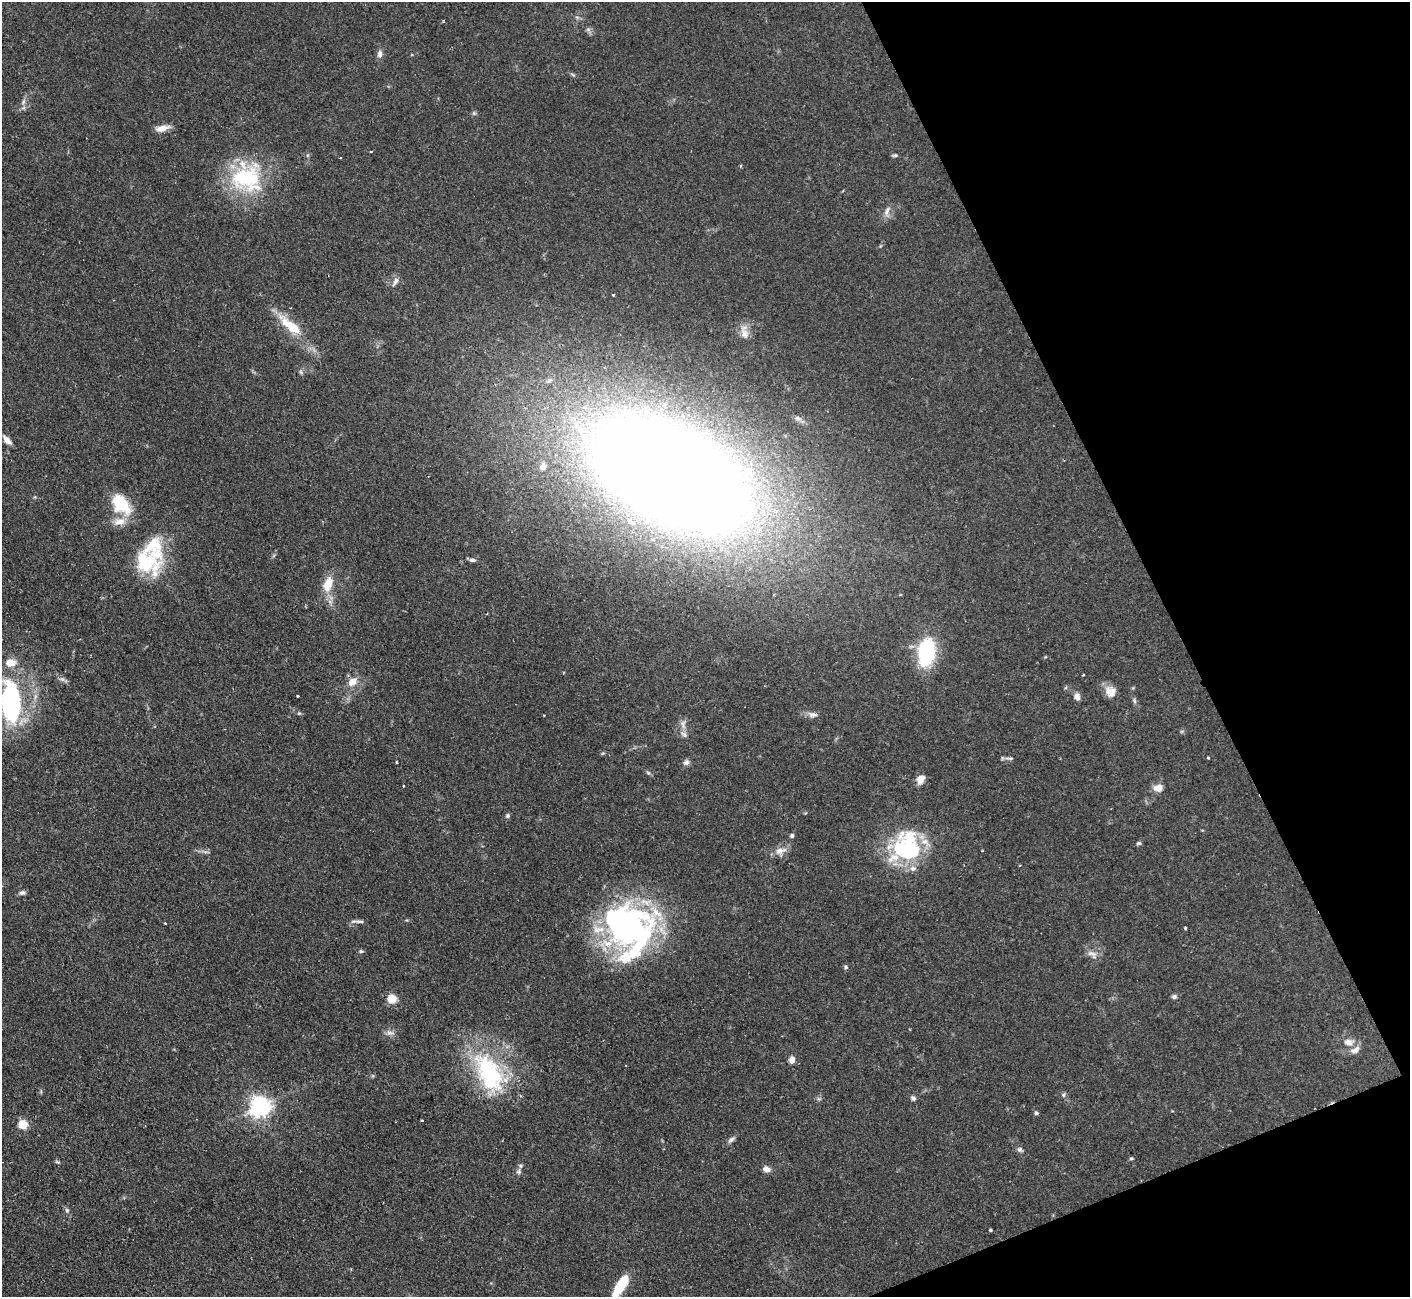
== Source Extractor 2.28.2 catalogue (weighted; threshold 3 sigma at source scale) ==
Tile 12 of 4 x 4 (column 4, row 3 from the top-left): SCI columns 4227-5634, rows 1583-2877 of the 5636 x 5623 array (HDU 1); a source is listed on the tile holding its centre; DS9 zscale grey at full resolution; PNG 1412 x 1299 px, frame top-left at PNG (2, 2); no overlay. Shown black and unused: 20% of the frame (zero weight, under 2 of 3 exposures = <1% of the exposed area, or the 3 px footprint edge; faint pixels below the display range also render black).
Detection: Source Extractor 2.28.2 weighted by HDU 2 'WHT'; one run over the whole footprint, this tile lists its part. Background 0.0825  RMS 0.0058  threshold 0.026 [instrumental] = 3 sigma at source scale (4.5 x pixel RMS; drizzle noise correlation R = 1.50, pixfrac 1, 0.05/0.05 arcsec/px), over >= 5 px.
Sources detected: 89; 3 inside a brighter object's white glare — not listed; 8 inside a brighter listed object's ellipse — not listed separately; the other 78 listed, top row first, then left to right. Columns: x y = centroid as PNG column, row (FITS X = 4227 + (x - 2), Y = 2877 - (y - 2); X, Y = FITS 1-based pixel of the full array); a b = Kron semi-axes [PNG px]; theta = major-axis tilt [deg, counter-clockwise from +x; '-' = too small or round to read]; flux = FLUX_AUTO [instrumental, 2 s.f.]
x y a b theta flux
588 29 7 4 -1 1.2
380 54 11 7 84 2.3
573 75 6 4 -20 0.81
23 102 9 5 64 1.9
474 113 6 5 - 0.97
162 128 18 7 13 5.1
370 152 3 3 - 0.79
895 155 7 4 1 1.1
247 178 43 37 6 53
887 211 15 7 67 3.5
395 281 13 5 55 2.3
613 295 3 3 - 0.55
291 326 38 12 -39 18
745 333 16 11 -71 4.8
301 372 7 4 -71 0.9
7 440 14 5 -48 3.4
543 466 6 5 - 5.2
670 474 152 77 -28 1800
121 504 20 13 -49 30
120 522 17 10 12 6.7
473 560 9 5 -4 1.6
147 561 39 34 7 40
328 584 20 11 72 10
926 653 28 17 82 48
62 679 9 5 -24 1.8
353 682 13 9 36 6
1110 692 15 13 -60 5.6
297 696 3 3 - 1.6
1077 696 8 7 - 3
1134 700 7 5 -74 1.3
10 701 51 22 -86 87
299 713 5 5 - 0.8
812 714 14 7 -6 2.8
683 724 16 7 -78 3.8
1009 758 13 4 -3 1.5
1208 758 3 3 - 0.75
396 762 3 2 - 0.45
686 762 9 7 41 1.9
648 773 5 5 - 0.91
921 779 11 9 55 4
403 786 3 2 - 0.65
1158 788 11 9 10 4.6
508 816 6 6 - 1.1
792 836 5 5 - 1
910 837 39 33 -24 36
1139 843 6 5 - 0.95
780 851 18 9 15 4.8
982 851 3 2 - 0.56
1019 865 2 2 - 0.53
22 893 9 5 10 1.6
359 921 14 4 -2 1.6
165 923 3 3 - 0.9
625 926 60 54 -82 160
1185 928 3 3 - 0.79
361 951 6 5 - 0.95
1092 954 16 8 -37 3.8
846 967 6 5 - 0.97
1174 997 7 6 - 1.4
392 999 5 5 - 29
390 1033 12 6 -5 2.4
1348 1042 15 9 -2 4.9
792 1060 7 6 - 3.3
489 1072 62 33 -61 65
1063 1095 7 6 - 1.1
913 1098 6 5 - 1.6
260 1107 7 7 - 320
1036 1113 5 4 - 1
422 1120 3 2 - 0.59
23 1125 5 5 - 31
731 1139 11 6 39 2
1020 1149 7 6 - 1.5
1131 1158 5 4 - 0.76
57 1162 7 3 -22 0.77
766 1169 9 7 -18 3.3
519 1171 9 7 78 1.9
67 1210 6 5 - 1.3
990 1230 3 3 - 0.63
620 1286 24 8 57 21
Isophote crosses this tile's border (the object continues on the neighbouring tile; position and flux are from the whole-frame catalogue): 2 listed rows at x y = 10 701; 620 1286